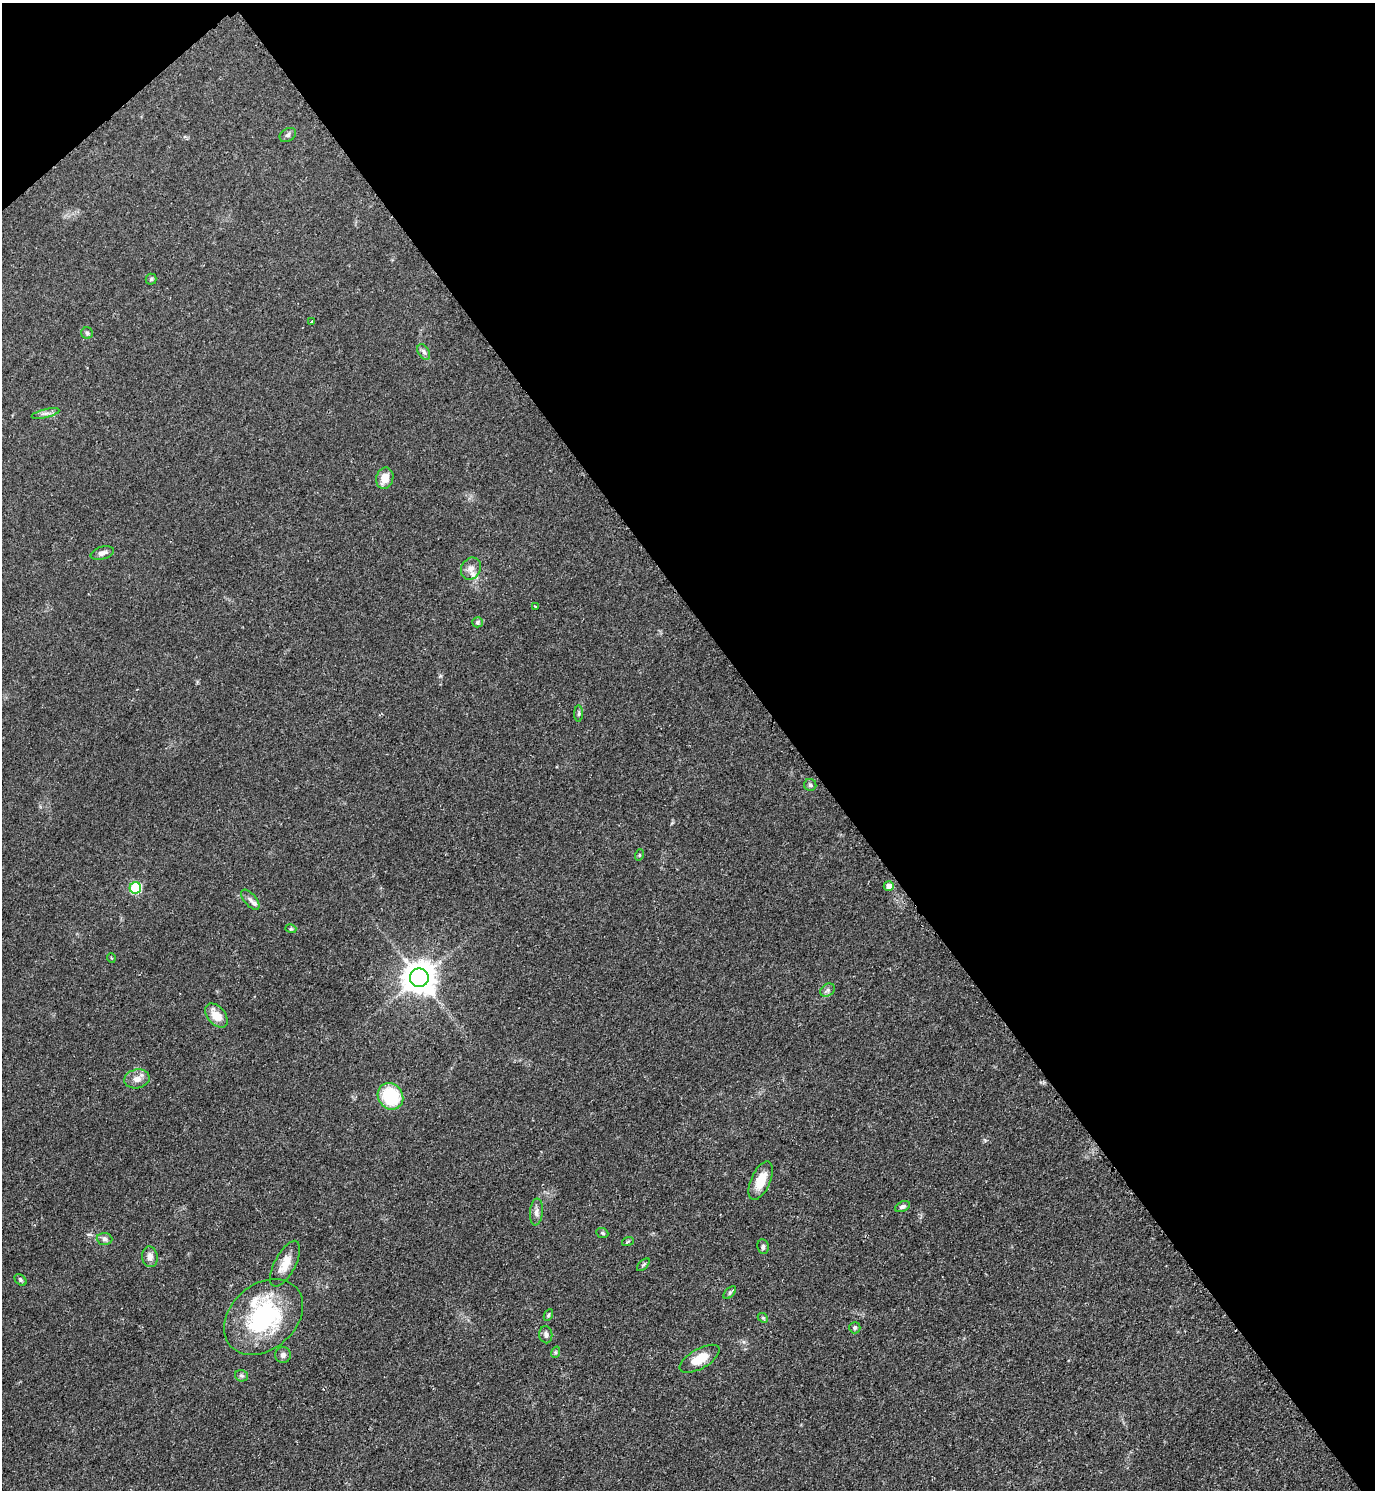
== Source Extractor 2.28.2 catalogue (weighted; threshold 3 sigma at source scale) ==
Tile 3 of 4 x 4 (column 3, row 1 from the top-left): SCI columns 3059-4431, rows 4471-5958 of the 5971 x 5974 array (HDU 1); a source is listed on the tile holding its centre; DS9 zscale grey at full resolution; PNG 1377 x 1492 px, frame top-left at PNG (2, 3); each listed source drawn as its Kron ellipse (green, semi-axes under 4 px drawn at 4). Shown black and unused: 43% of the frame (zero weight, under 2 of 3 exposures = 1% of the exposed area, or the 3 px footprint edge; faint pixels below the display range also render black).
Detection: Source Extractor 2.28.2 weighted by HDU 2 'WHT'; one run over the whole footprint, this tile lists its part. Background 0.0798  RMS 0.0076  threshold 0.034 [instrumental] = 3 sigma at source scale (4.5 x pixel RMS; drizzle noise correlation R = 1.50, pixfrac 1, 0.05/0.05 arcsec/px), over >= 5 px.
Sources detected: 47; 2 inside a brighter listed object's ellipse — not listed separately; the other 45 listed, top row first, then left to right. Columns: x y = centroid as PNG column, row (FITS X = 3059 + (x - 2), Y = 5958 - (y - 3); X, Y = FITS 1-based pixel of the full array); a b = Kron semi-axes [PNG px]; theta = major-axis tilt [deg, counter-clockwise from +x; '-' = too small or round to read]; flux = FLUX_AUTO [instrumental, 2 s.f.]
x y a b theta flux
288 135 9 6 33 2
151 279 5 5 - 1.3
312 321 3 3 - 1.5
87 333 6 5 - 1.3
424 352 8 5 -59 2.2
46 413 14 3 13 2.7
385 478 11 8 75 9.2
102 553 12 6 15 3.5
471 569 11 9 61 4.7
535 607 3 2 - 0.67
477 622 5 5 - 1.6
579 713 8 4 89 1.3
810 785 6 6 - 1.8
639 855 5 3 - 0.76
889 886 5 4 - 4.7
135 888 6 5 - 56
250 900 12 6 -49 3.2
291 929 5 3 - 0.77
111 958 5 3 - 0.67
419 978 9 9 - 1300
828 990 8 6 35 2
216 1016 14 8 -48 11
137 1079 13 9 10 5.4
390 1096 14 12 -52 40
761 1181 20 9 66 13
902 1206 8 4 23 1.9
536 1212 13 6 84 3.5
602 1233 6 4 -22 1.1
105 1239 8 6 -5 2.3
628 1241 6 3 20 0.88
763 1247 7 5 -84 1.8
150 1257 10 7 -82 3.9
285 1264 25 10 62 10
643 1265 8 4 45 1.2
20 1280 7 5 -43 1.2
730 1293 7 4 45 1.5
548 1315 6 4 62 1
263 1317 44 32 42 83
763 1318 5 4 - 0.98
855 1328 5 5 - 1.7
546 1335 8 6 -81 2.6
556 1352 6 4 72 1
283 1355 8 8 - 2.6
700 1359 22 10 30 14
241 1376 6 5 - 1.5